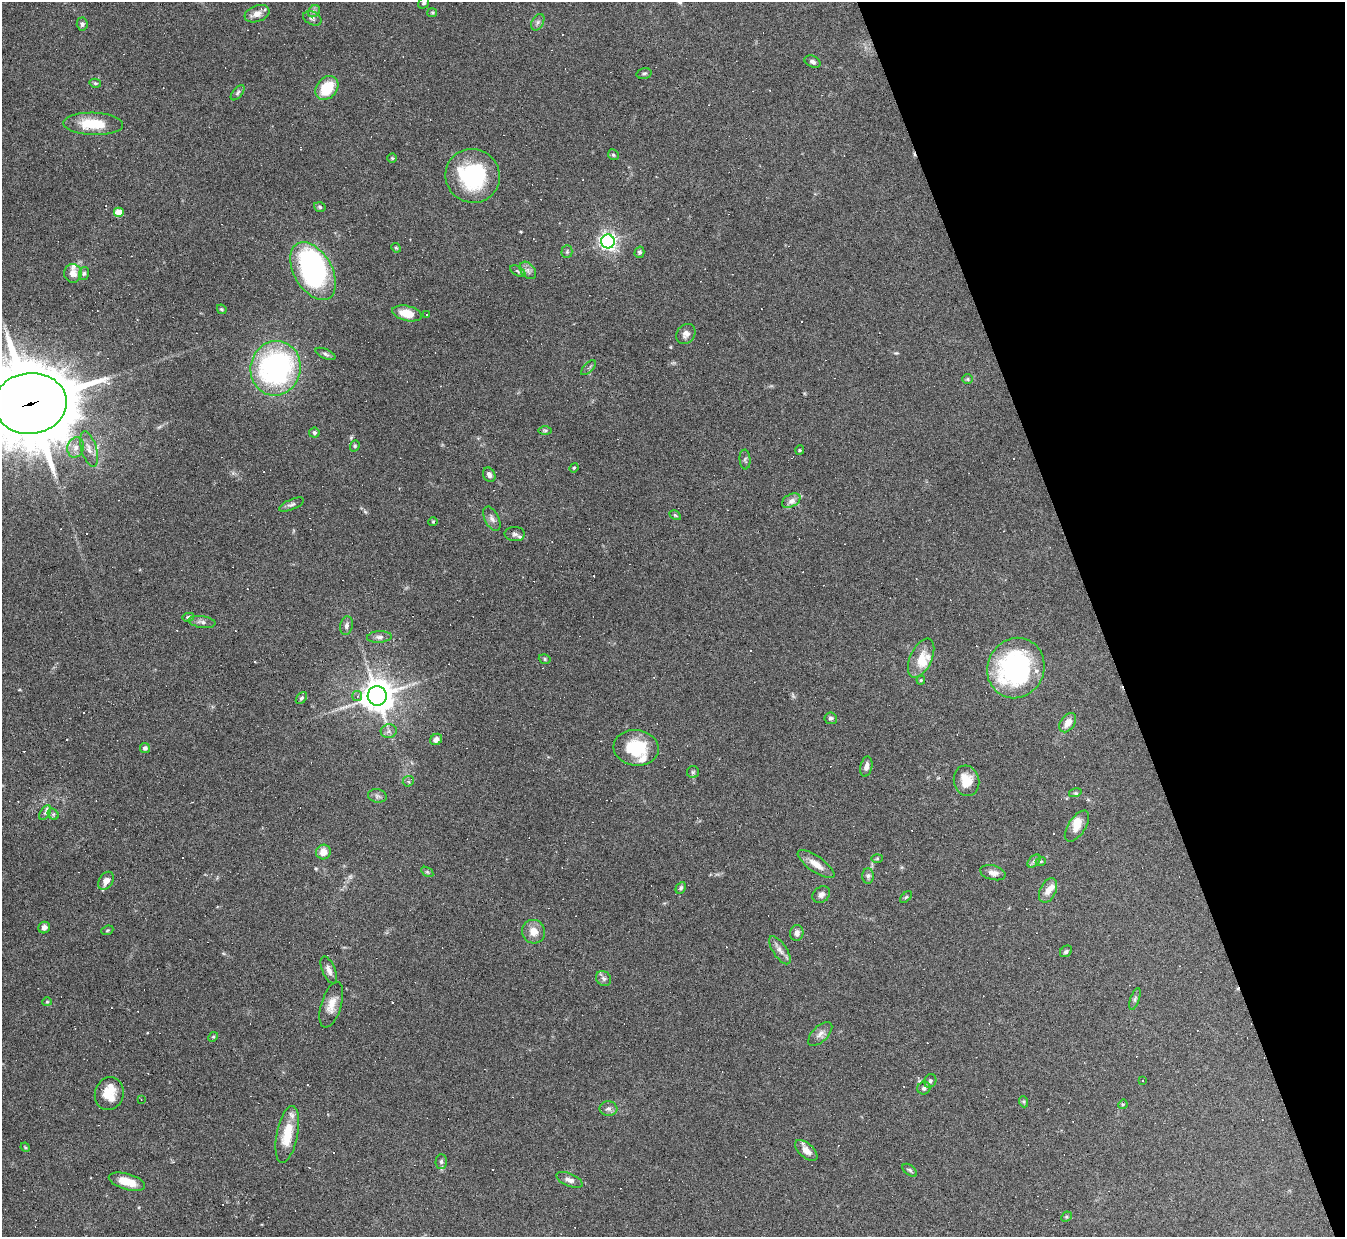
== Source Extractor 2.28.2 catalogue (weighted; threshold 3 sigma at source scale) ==
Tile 12 of 4 x 4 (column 4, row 3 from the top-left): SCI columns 4029-5371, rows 1382-2616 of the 5371 x 5357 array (HDU 1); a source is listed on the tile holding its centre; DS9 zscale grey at full resolution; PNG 1347 x 1239 px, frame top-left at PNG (2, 2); each listed source drawn as its Kron ellipse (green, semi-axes under 4 px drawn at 4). Shown black and unused: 18% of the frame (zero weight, under 4 of 8 exposures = <1% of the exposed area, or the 3 px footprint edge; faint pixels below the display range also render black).
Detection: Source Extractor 2.28.2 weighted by HDU 2 'WHT'; one run over the whole footprint, this tile lists its part. Background 0.0744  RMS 0.0043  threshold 0.0175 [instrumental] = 3 sigma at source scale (4.09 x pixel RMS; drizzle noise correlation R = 1.36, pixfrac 0.8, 0.05/0.05 arcsec/px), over >= 5 px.
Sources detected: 210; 1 too faint to see at this stretch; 2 inside a brighter object's white glare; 79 cosmic-ray / hot-pixel residue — neither listed nor drawn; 9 inside a brighter listed object's ellipse — not listed separately; the other 119 listed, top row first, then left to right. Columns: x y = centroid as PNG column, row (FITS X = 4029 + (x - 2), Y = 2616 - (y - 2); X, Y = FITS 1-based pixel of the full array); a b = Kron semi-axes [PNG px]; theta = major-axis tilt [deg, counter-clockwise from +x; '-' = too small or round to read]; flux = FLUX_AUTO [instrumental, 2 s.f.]
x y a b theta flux
424 3 6 5 - 0.78
314 11 7 5 44 0.95
432 13 5 4 - 0.46
257 14 13 8 20 3.2
312 18 9 6 -28 1.1
538 22 9 5 61 1.1
82 24 6 5 - 0.93
813 62 8 5 -22 1.1
644 73 7 5 15 0.76
95 83 6 4 -13 0.57
327 88 13 10 49 13
238 93 9 4 50 0.81
93 124 30 11 -2 13
613 155 6 5 - 0.63
392 158 4 4 - 0.44
473 176 27 26 - 35
320 207 6 4 -18 0.65
119 212 5 4 - 8.1
608 241 7 6 - 150
396 248 5 4 - 0.51
567 252 6 5 - 0.7
639 252 5 5 - 0.91
528 270 10 7 -49 1.5
313 271 32 19 -60 68
518 271 8 4 -28 0.78
73 273 9 8 - 3.1
84 273 6 5 - 0.75
222 309 5 4 - 0.49
407 313 15 7 -13 6.3
427 314 3 3 - 0.61
686 334 11 9 52 2.1
325 354 11 5 -24 1
276 368 27 25 78 85
588 368 9 4 45 0.82
968 379 5 5 - 0.52
30 403 36 30 7 3900
545 430 7 4 0 0.65
314 433 5 5 - 0.85
355 446 6 4 70 0.52
76 447 10 8 76 2.5
89 449 18 7 -73 3.2
800 450 5 4 - 0.41
745 460 10 5 -86 0.81
574 468 5 4 - 0.42
489 475 7 6 - 1.4
791 501 10 6 27 2.1
291 505 13 5 23 1.2
675 515 6 4 -31 0.51
492 519 13 7 -63 1.7
433 522 4 4 - 0.4
515 534 10 7 -4 1.4
188 617 6 4 11 0.75
202 622 13 6 -8 1.5
346 626 9 6 80 1.3
379 637 12 6 4 1.5
921 658 21 11 66 5.7
545 659 6 4 -17 0.58
1016 668 31 28 64 66
921 680 4 4 - 0.46
357 696 5 5 - 0.85
377 696 9 9 - 710
301 698 7 4 51 0.69
831 718 6 6 - 0.9
1068 723 11 7 55 3.8
389 731 8 7 - 1.3
436 739 6 5 - 2.2
145 748 5 5 - 1.3
636 748 23 17 -7 16
866 767 10 6 78 1.9
693 772 6 6 - 0.67
408 781 6 5 - 0.75
966 781 15 12 -74 7.2
1075 793 6 4 15 0.67
377 796 9 6 -10 1.3
45 813 8 5 58 0.92
53 814 6 5 - 0.66
1077 826 18 8 57 4.4
323 852 7 7 - 4.1
877 858 6 4 2 0.46
1034 861 8 4 44 0.95
1041 861 5 3 - 0.33
816 864 21 7 -34 4.3
427 872 7 4 -34 0.63
993 873 13 7 -14 2.5
868 876 8 5 90 0.98
106 881 10 7 56 2.6
681 888 6 4 62 0.73
1048 890 13 8 64 3.3
821 894 9 7 40 1.5
906 897 7 4 44 0.6
44 928 6 5 - 1.6
107 930 6 4 22 0.51
534 932 12 11 - 4.4
797 933 8 6 78 1.8
780 950 16 7 -56 2.3
1066 951 6 5 - 0.75
329 970 14 6 -67 2
603 978 8 7 - 1.2
1135 999 11 4 71 0.86
47 1002 5 4 - 0.47
331 1005 24 10 73 4.9
820 1034 15 7 45 2.1
213 1037 5 4 - 0.49
1142 1080 3 3 - 2.2
930 1081 7 6 - 0.96
924 1088 7 6 - 1.2
109 1094 17 14 75 7.8
141 1099 3 2 - 0.2
1024 1102 6 3 -71 0.51
1123 1104 5 4 - 0.42
608 1109 9 7 -8 1.5
287 1134 29 10 79 10
25 1147 5 4 - 0.4
806 1150 13 7 -41 3.3
441 1161 7 5 89 0.97
910 1170 8 5 -38 0.78
569 1180 14 6 -23 2.1
127 1182 19 8 -16 6.7
1066 1217 6 4 44 0.58
Overlapping masked pixels (flux is a lower limit): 1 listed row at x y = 30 403
Isophote crosses this tile's border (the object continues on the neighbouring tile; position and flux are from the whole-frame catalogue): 2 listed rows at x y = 424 3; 30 403